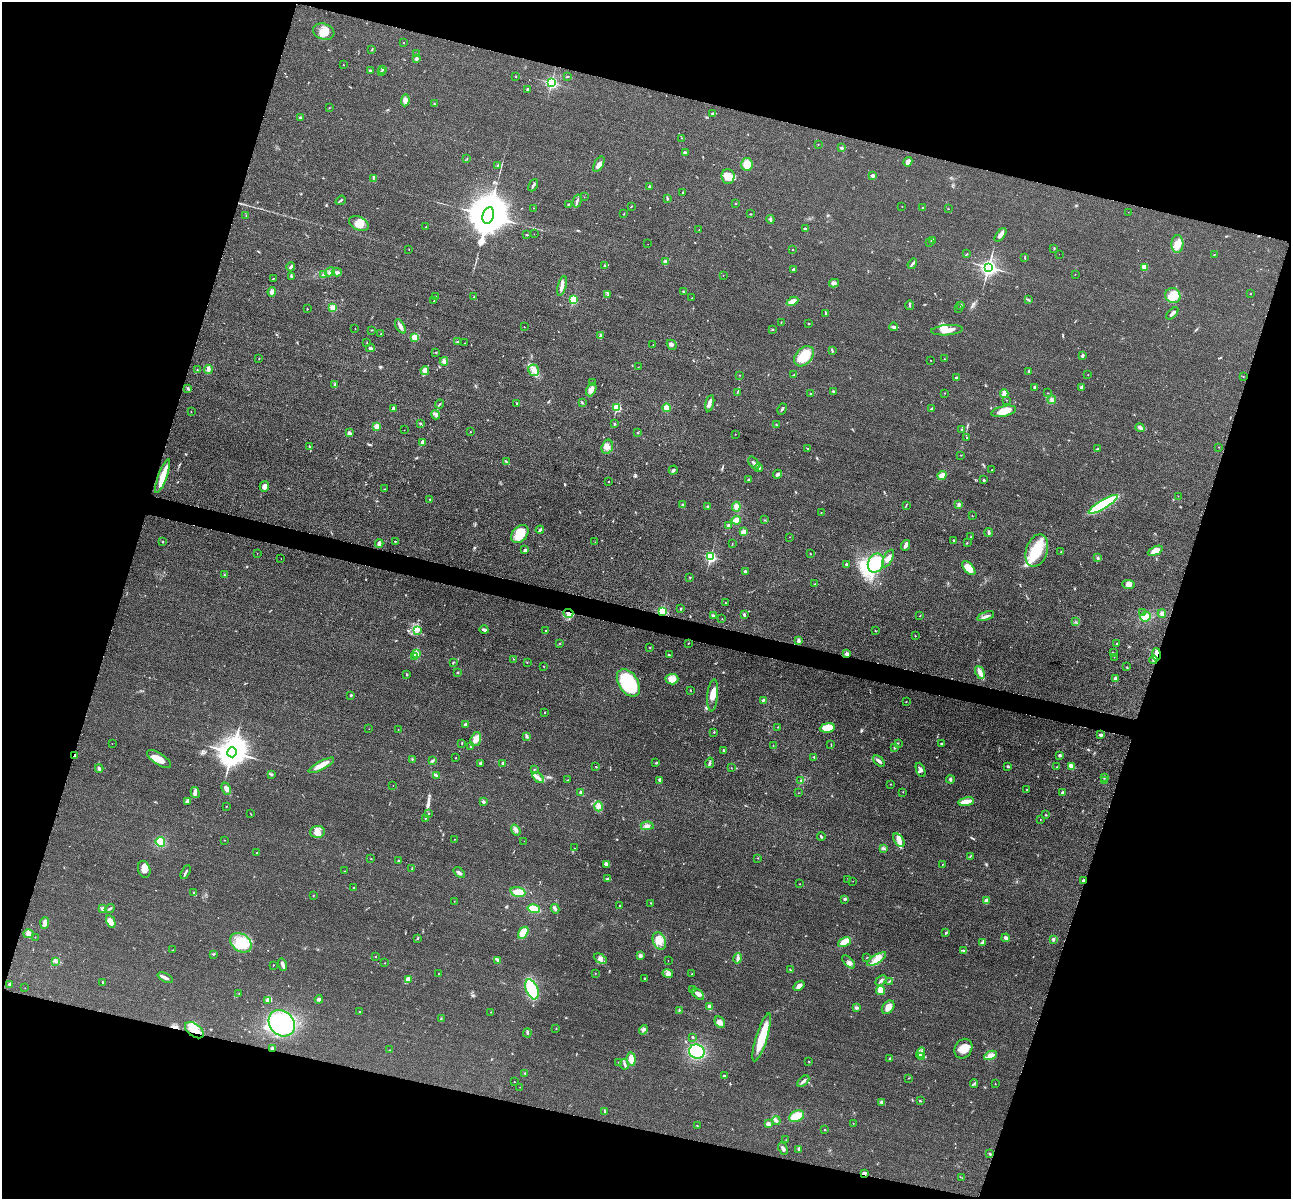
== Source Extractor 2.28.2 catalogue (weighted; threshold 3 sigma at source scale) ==
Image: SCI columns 21-5176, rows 277-5063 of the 5198 x 5216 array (HDU 1 of 3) = the unmasked area's bounding box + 8 px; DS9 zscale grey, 4 x 4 block average (1 PNG px = mean of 4 x 4 image px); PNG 1293 x 1201 px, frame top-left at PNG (2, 2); each listed source drawn as its Kron ellipse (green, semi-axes under 4 px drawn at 4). Shown black and unused: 35% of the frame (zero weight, under 3 of 4 exposures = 3% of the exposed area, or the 3 px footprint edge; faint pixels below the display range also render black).
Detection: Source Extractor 2.28.2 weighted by HDU 2 'WHT'. Background 0.0485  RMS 0.0082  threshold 0.0368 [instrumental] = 3 sigma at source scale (4.5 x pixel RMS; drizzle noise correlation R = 1.50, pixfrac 1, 0.05/0.05 arcsec/px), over >= 5 px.
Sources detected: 543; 1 too faint to see at this stretch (4 x 4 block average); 2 inside a brighter object's white glare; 2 cosmic-ray / hot-pixel residue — neither listed nor drawn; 9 coinciding with a brighter row at this scale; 27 inside a brighter listed object's ellipse — not listed separately; of the other 502, all 500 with FLUX_AUTO >= 0.671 (the completeness limit of this list) listed and drawn (2 fainter detections not listed), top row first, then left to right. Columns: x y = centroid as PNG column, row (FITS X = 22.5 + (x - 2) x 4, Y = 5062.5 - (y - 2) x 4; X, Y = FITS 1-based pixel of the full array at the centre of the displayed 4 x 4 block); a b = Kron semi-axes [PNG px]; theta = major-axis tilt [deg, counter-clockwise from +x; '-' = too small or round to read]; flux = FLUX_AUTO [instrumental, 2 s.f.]
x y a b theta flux
324 32 11 8 -17 57
403 42 2 2 - 2.1
372 50 2 2 - 2.1
416 54 2 2 - 2.3
416 59 3 3 - 7.8
343 65 2 2 - 1.2
383 69 3 2 - 4.4
370 71 2 2 - 21
381 72 3 2 - 5.7
516 76 2 2 - 2.9
568 76 3 2 - 2.6
551 83 2 2 - 910
528 89 2 2 - 7.8
405 100 6 4 84 25
434 104 3 2 - 3.1
329 108 2 2 - 1.3
712 113 3 2 - 4.4
301 117 3 2 - 5.9
682 138 2 2 - 1.7
818 144 2 2 - 0.86
841 148 2 2 - 21
685 152 3 2 - 5.1
467 158 2 2 - 2.1
908 162 5 4 - 23
599 164 8 4 61 32
747 164 6 5 - 76
498 165 3 2 - 3.8
728 176 7 6 - 34
873 176 2 2 - 45
373 178 3 2 - 3.1
533 185 6 2 63 11
649 186 2 2 - 4.4
683 193 3 2 - 3.9
584 197 2 2 - 1
667 198 3 2 - 4.8
341 200 5 2 - 5.3
577 201 6 2 75 9.2
736 203 2 2 - 2.2
568 204 2 2 - 3
631 206 3 2 - 2.4
902 207 2 2 - 0.9
534 208 2 2 - 1.3
923 208 2 2 - 4.7
948 209 2 2 - 1.7
1128 212 2 2 - 0.73
624 214 2 2 - 2.2
750 214 2 2 - 3.5
246 215 2 2 - 1.9
488 215 8 5 72 29000
770 219 4 2 - 7.9
359 223 10 6 -23 48
426 227 2 2 - 2.5
805 229 4 2 - 4.8
699 230 2 2 - 1.9
534 234 2 2 - 1.1
527 235 2 2 - 4.4
1001 235 8 3 51 26
932 240 4 2 - 7.9
929 242 2 2 - 1.5
648 244 2 2 - 0.67
1177 244 9 6 87 48
1054 248 3 2 - 2.9
409 249 2 2 - 1.7
793 249 2 2 - 2.8
967 254 2 2 - 3.4
1059 254 2 2 - 0.78
1214 255 2 2 - 1.9
1025 258 4 2 - 3.7
665 262 2 2 - 62
912 264 5 2 - 9.2
604 266 4 2 - 3.6
291 267 4 2 - 11
988 267 2 2 - 2200
1144 267 2 2 - 150
794 269 3 2 - 10
330 272 5 2 - 9.3
337 272 5 2 - 9.9
323 274 3 2 - 3.8
1075 274 2 2 - 1
292 276 3 2 - 5.1
723 276 2 2 - 0.99
273 279 2 2 - 1.5
834 283 5 3 - 14
562 286 10 3 74 24
684 291 4 2 - 4.5
272 292 5 4 - 22
1250 294 2 2 - 1.5
608 295 3 2 - 4.7
1173 296 8 7 - 55
435 297 2 2 - 23
474 297 3 2 - 2.7
692 298 2 2 - 1.5
573 299 2 2 - 370
1028 300 2 2 - 2.7
434 301 2 2 - 3.2
792 301 6 3 29 40
910 305 5 2 - 4.6
961 305 4 2 - 5.5
332 308 4 4 - 23
958 308 2 2 - 2.4
307 309 2 2 - 3.7
826 313 2 2 - 3.7
1172 313 7 2 44 16
781 322 2 2 - 1.5
809 323 2 2 - 2
400 326 8 3 -59 21
524 327 2 2 - 1.3
893 327 4 3 - 10
355 329 2 2 - 1.5
372 330 2 2 - 1.7
773 330 2 2 - 3.1
947 330 16 5 5 52
381 334 2 2 - 4.3
600 336 4 3 - 8.5
415 337 2 2 - 180
458 342 3 2 - 4.2
367 343 2 2 - 1.4
465 343 2 2 - 2.4
653 345 2 2 - 0.98
672 345 5 4 - 11
370 348 4 2 - 7.8
832 350 4 2 - 5.4
436 352 2 2 - 2.5
1083 355 4 2 - 8.7
804 356 12 8 47 120
259 359 2 2 - 4.2
944 359 2 2 - 1.3
930 360 2 2 - 2.5
444 361 4 4 - 11
638 367 2 2 - 1.6
208 369 4 3 - 11
197 370 2 2 - 2.7
534 370 6 5 - 26
425 371 4 3 - 21
1029 371 3 2 - 6.5
740 375 2 2 - 1.4
794 375 4 2 - 6.1
1088 375 2 2 - 1.3
1243 377 2 2 - 1.3
956 378 3 2 - 9.5
592 383 2 2 - 2
335 384 3 3 - 6.6
1034 387 2 2 - 7.9
1082 387 3 3 - 8.7
188 389 3 2 - 4
591 390 7 4 64 30
833 391 4 2 - 5.4
737 393 2 2 - 2.2
945 393 2 2 - 1.3
1004 393 4 3 - 31
1048 393 2 2 - 1.3
810 394 2 2 - 7.2
1006 400 2 2 - 1.4
1052 400 4 2 - 7.9
582 402 3 2 - 4.5
517 403 2 2 - 2.8
710 403 8 3 76 19
440 404 4 2 - 4.9
617 407 2 2 - 380
393 408 2 2 - 45
666 408 4 4 - 25
782 409 6 2 62 6
931 409 4 2 - 4.4
1004 411 12 5 12 57
191 412 2 2 - 1.4
436 415 4 3 - 22
420 423 2 2 - 4.2
615 424 2 2 - 5.2
776 425 2 2 - 2
377 426 2 2 - 140
1140 428 5 3 - 9.3
962 429 3 2 - 4.5
404 430 2 2 - 0.77
470 432 2 2 - 3.8
638 432 2 2 - 5.5
349 433 3 2 - 6.2
735 434 2 2 - 1.7
967 438 2 2 - 2.2
422 442 4 2 - 13
309 446 3 2 - 3.1
607 447 7 5 73 26
1218 447 2 2 - 1.8
808 448 2 2 - 1.8
1098 449 3 2 - 4.2
961 455 2 2 - 1.4
506 461 2 2 - 3.7
754 463 7 2 -54 12
759 468 4 2 - 8.3
673 470 4 2 - 8.6
992 470 2 2 - 2.2
777 474 4 2 - 11
942 475 5 3 - 29
163 476 18 3 70 74
749 480 3 2 - 4.4
984 480 3 2 - 5.1
609 482 2 2 - 1.9
264 486 5 4 - 18
385 489 2 2 - 2.2
1178 496 2 2 - 1.3
430 499 2 2 - 5
959 504 3 2 - 12
1103 504 17 3 30 490
682 505 3 2 - 5.1
906 505 2 2 - 1.8
707 506 2 2 - 4.1
736 507 5 4 - 25
821 512 2 2 - 1.9
972 516 2 2 - 1.5
736 520 4 3 - 33
765 520 2 2 - 1.6
729 525 4 3 - 13
540 530 4 2 - 7.1
744 532 2 2 - 130
989 532 4 3 - 8.6
520 534 10 7 49 110
789 537 2 2 - 1
970 537 2 2 - 1.7
954 540 3 2 - 5.7
395 541 2 2 - 2.8
163 542 2 2 - 3.1
595 542 2 2 - 1.3
967 543 2 2 - 1.7
379 544 4 3 - 16
732 544 2 2 - 1.5
905 545 5 3 - 15
525 550 4 3 - 7.6
1037 550 17 10 72 180
1155 551 8 4 25 56
1061 552 2 2 - 2.6
257 553 2 2 - 1.1
810 554 2 2 - 3.3
711 557 2 2 - 690
281 558 2 2 - 2.2
888 558 10 4 62 25
1098 558 3 2 - 3.8
876 563 9 7 66 170
846 564 2 2 - 8.5
969 568 8 4 -49 72
745 571 2 2 - 28
224 575 2 2 - 2.1
690 577 2 2 - 2.4
815 584 2 2 - 1.8
1128 584 6 4 -6 22
725 603 2 2 - 2.3
680 609 2 2 - 4.1
662 611 2 2 - 610
568 613 5 3 - 16
1143 613 2 2 - 2.6
1162 614 4 3 - 16
744 615 4 2 - 6.1
920 615 2 2 - 1.8
713 616 3 3 - 6.5
986 616 9 2 20 15
1146 617 5 4 - 41
722 619 2 2 - 1.3
1076 622 2 2 - 1.6
484 630 4 2 - 14
417 631 2 2 - 2.8
546 631 2 2 - 5
875 631 2 2 - 2.6
915 636 2 2 - 4.1
798 641 3 3 - 12
559 643 2 2 - 1.8
688 643 2 2 - 2.1
1117 644 2 2 - 2.2
650 648 2 2 - 1.7
416 653 2 2 - 5
1113 653 2 2 - 2.5
847 654 4 3 - 12
1156 654 6 4 -80 27
669 655 3 2 - 4.3
414 657 2 2 - 2.8
1114 657 2 2 - 0.93
513 659 2 2 - 3.4
1153 660 4 2 - 6.7
453 662 2 2 - 2.2
527 662 2 2 - 1.4
543 666 2 2 - 1.5
1127 667 2 2 - 2.8
458 672 2 2 - 3.5
980 672 7 3 -64 25
407 674 3 2 - 4.2
1115 678 3 2 - 13
672 679 6 5 - 52
628 683 15 9 -57 390
690 690 2 2 - 1.8
351 695 2 2 - 14
713 695 16 5 85 53
763 700 4 2 - 5.8
906 702 2 2 - 1.3
545 713 2 2 - 2.7
465 725 3 3 - 11
778 727 2 2 - 1.8
827 728 7 4 7 76
369 729 2 2 - 0.96
398 730 2 2 - 1.6
714 732 2 2 - 6.6
1101 735 3 2 - 9.7
526 736 2 2 - 2.9
476 739 7 5 72 34
462 743 3 2 - 2.2
898 743 2 2 - 1.6
942 743 3 2 - 3.8
112 744 2 2 - 0.83
773 745 2 2 - 1.1
831 745 3 2 - 3.1
470 747 3 2 - 3.6
895 748 2 2 - 2.6
723 750 2 2 - 6
232 752 5 4 - 9300
75 755 2 2 - 3.2
1060 755 2 2 - 30
456 757 2 2 - 1.2
814 757 3 2 - 4.8
159 759 14 5 -33 57
412 759 2 2 - 2.5
432 761 3 2 - 4.9
879 761 7 3 -39 17
503 763 3 2 - 8
656 763 2 2 - 2.6
710 763 5 2 - 8
480 764 3 3 - 5
321 765 14 3 28 48
1071 766 3 2 - 29
596 767 2 2 - 1.8
1008 767 3 2 - 4.4
1057 767 2 2 - 1.3
99 768 4 2 - 8.6
731 768 2 2 - 1.1
534 769 2 2 - 1.7
921 770 7 4 -69 14
271 774 3 2 - 2.6
436 775 2 2 - 3.2
1104 777 3 2 - 3
538 778 7 3 -44 18
950 779 4 3 - 7.9
568 780 2 2 - 1.4
660 780 4 3 - 8.4
801 780 3 2 - 5.6
1105 780 2 2 - 0.89
891 784 2 2 - 1.2
393 785 2 2 - 0.83
226 789 6 4 -65 18
1027 789 2 2 - 2.9
195 792 6 4 -75 16
581 792 3 3 - 8.5
903 792 2 2 - 1.4
1062 792 3 2 - 5.2
798 793 2 2 - 0.95
187 801 3 3 - 8.5
483 802 2 2 - 36
966 802 8 3 8 55
226 806 2 2 - 1.6
598 806 5 4 - 15
429 813 2 2 - 2.7
251 814 3 2 - 2
1046 815 2 2 - 3.4
425 818 2 2 - 2.1
1040 820 2 2 - 1.3
647 826 6 3 1 14
516 830 6 3 -56 14
317 832 7 6 - 28
821 836 4 2 - 4.3
455 839 2 2 - 1.6
224 840 2 2 - 1.2
899 840 8 4 -53 23
524 841 2 2 - 0.81
160 842 5 4 - 55
575 848 2 2 - 1.1
884 848 4 2 - 6.4
257 853 2 2 - 1.8
970 856 3 2 - 3.2
758 858 2 2 - 2.3
371 859 2 2 - 1.4
398 860 2 2 - 2.7
607 864 4 3 - 10
942 864 2 2 - 1.4
144 869 8 6 -72 29
412 869 3 2 - 3
345 871 2 2 - 1.2
186 872 7 2 64 10
459 873 7 2 -40 15
607 879 3 2 - 4.1
848 879 2 2 - 1.3
853 881 2 2 - 0.69
1083 881 3 2 - 6.9
799 884 2 2 - 1.4
354 888 2 2 - 3.2
518 892 7 5 -17 54
194 893 3 2 - 4.3
313 896 2 2 - 2.8
845 899 3 2 - 6.6
454 901 2 2 - 1.3
986 901 4 3 - 16
651 903 3 2 - 3.2
620 906 3 2 - 2.5
103 908 4 4 - 14
110 909 5 2 - 6.4
534 909 6 3 -16 100
555 909 4 2 - 7.4
111 922 6 4 -62 39
45 923 6 3 87 19
523 933 6 4 58 64
946 933 3 2 - 4.4
28 934 5 4 - 16
35 937 2 2 - 1.2
1006 938 4 3 - 13
417 939 2 2 - 2.6
1053 939 4 2 - 6.1
659 941 9 6 -69 41
844 942 7 4 26 77
241 943 12 8 -36 100
983 943 4 3 - 21
173 950 2 2 - 1.4
964 950 4 2 - 6.3
213 954 3 2 - 3.4
376 956 2 2 - 1.9
640 956 3 3 - 7.2
867 957 2 2 - 1.8
738 958 5 3 - 12
600 959 7 4 -28 18
877 959 11 4 33 37
498 960 3 3 - 7.3
56 961 2 2 - 3.7
668 961 2 2 - 1.4
849 962 8 2 -45 13
385 963 2 2 - 2.2
273 965 2 2 - 2.9
283 965 6 2 -73 22
791 970 4 2 - 3.1
595 973 2 2 - 1.3
668 973 5 4 - 16
438 974 2 2 - 1.1
692 974 2 2 - 2.4
165 978 8 2 -25 19
408 979 4 3 - 34
645 979 2 2 - 3.7
881 980 6 3 44 10
890 981 3 2 - 4.2
103 982 2 2 - 2.5
10 984 2 2 - 9.2
799 986 6 3 39 21
25 988 2 2 - 0.81
532 989 10 6 -68 210
692 989 2 2 - 2.1
880 991 4 3 - 55
239 993 2 2 - 2.4
698 994 7 4 -42 19
319 999 4 3 - 11
267 1001 4 2 - 7
710 1007 4 2 - 29
888 1007 7 5 48 30
856 1008 4 2 - 6.9
679 1010 2 2 - 2.5
360 1011 2 2 - 2.1
491 1012 2 2 - 1.4
441 1019 3 2 - 3.1
720 1022 6 5 - 18
282 1023 14 12 -46 480
556 1029 2 2 - 1.7
194 1030 11 6 -36 62
643 1030 5 3 - 10
527 1033 4 2 - 4.5
693 1037 2 2 - 6.1
762 1037 25 5 73 140
272 1048 2 2 - 7.8
963 1049 10 8 58 55
389 1050 2 2 - 1.2
697 1052 8 7 - 250
921 1053 5 3 - 12
991 1055 6 3 27 24
922 1056 2 2 - 2.7
631 1059 7 4 -83 42
889 1059 3 2 - 4.2
809 1061 2 2 - 2.7
619 1062 2 2 - 1.8
624 1064 5 3 - 9.1
525 1073 2 2 - 3.1
724 1076 3 2 - 5.5
909 1078 2 2 - 1.2
514 1081 2 2 - 1.4
803 1081 7 2 42 15
974 1083 4 2 - 5.4
995 1084 2 2 - 1.7
520 1087 2 2 - 1.6
920 1101 2 2 - 3.9
881 1102 4 3 - 7.1
605 1111 3 2 - 2.8
797 1116 8 5 25 84
776 1121 5 2 - 8
853 1123 2 2 - 1.5
768 1124 2 2 - 70
697 1125 2 2 - 2.1
825 1129 2 2 - 2.8
786 1140 2 2 - 1.5
783 1148 6 2 -63 13
799 1149 3 2 - 14
990 1154 2 2 - 16
864 1173 2 2 - 20
962 1178 2 2 - 1.3
Overlapping masked pixels (flux is a lower limit): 9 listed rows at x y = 662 611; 568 613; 1156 654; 1153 660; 75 755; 1083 881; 194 1030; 272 1048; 864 1173
Diffuse or blended objects may show on this block-average render without a row.